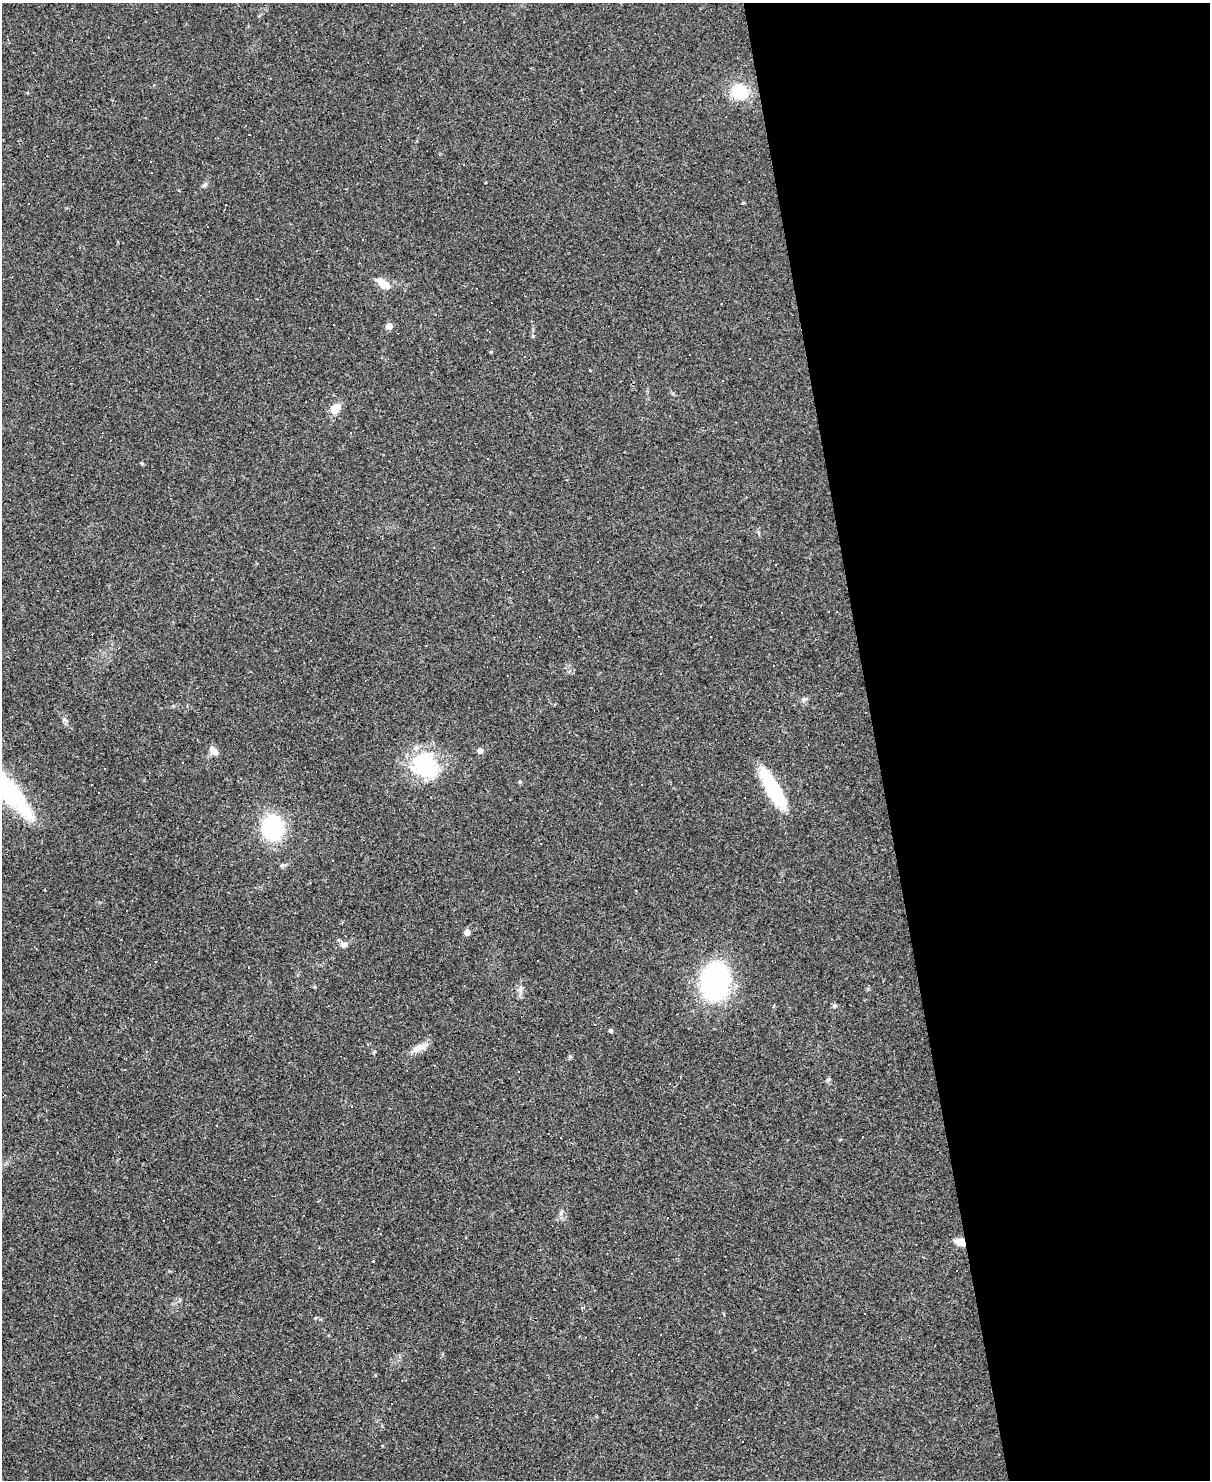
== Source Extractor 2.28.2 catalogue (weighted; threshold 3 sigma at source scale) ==
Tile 8 of 4 x 3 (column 4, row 2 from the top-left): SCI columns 3626-4833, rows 1723-3200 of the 4833 x 4811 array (HDU 1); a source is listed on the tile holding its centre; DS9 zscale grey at full resolution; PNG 1212 x 1482 px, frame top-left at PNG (2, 3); no overlay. Shown black and unused: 28% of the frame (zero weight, under 2 of 3 exposures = <1% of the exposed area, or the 3 px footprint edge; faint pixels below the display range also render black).
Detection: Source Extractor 2.28.2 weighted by HDU 2 'WHT'; one run over the whole footprint, this tile lists its part. Background 0.145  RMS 0.0082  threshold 0.037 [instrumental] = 3 sigma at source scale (4.5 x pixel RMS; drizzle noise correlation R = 1.50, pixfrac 1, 0.05/0.05 arcsec/px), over >= 5 px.
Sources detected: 72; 36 cosmic-ray / hot-pixel residue — not listed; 2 inside a brighter listed object's ellipse — not listed separately; the other 34 listed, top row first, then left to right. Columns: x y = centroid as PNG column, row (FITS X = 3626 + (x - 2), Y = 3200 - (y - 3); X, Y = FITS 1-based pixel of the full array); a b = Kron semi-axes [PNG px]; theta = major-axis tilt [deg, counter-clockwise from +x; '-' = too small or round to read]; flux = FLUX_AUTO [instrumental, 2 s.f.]
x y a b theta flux
739 91 14 13 - 30
249 135 3 2 - 0.57
205 185 8 5 28 1.8
384 285 14 8 -6 9.4
389 326 5 4 - 9.8
491 352 5 3 - 0.67
335 409 13 9 60 11
829 611 2 2 - 0.62
804 699 8 5 2 2
214 751 13 7 -42 5
480 751 4 4 - 5.5
424 763 34 27 -42 61
6 789 67 16 -48 130
773 790 42 12 -59 54
744 797 3 3 - 11
273 828 16 12 -82 120
467 932 4 4 - 8.8
344 945 7 7 - 3.4
155 962 3 2 - 0.54
715 981 43 33 86 100
520 989 8 6 68 2.6
834 1006 6 5 - 1.5
611 1031 4 4 - 2.1
419 1048 22 8 26 7.3
374 1052 6 3 46 0.87
519 1071 3 2 - 0.68
828 1080 6 5 - 1.4
561 1137 3 3 - 3
245 1179 3 2 - 1
561 1213 7 5 47 2
961 1242 8 6 -14 14
373 1261 3 3 - 10
180 1300 6 4 88 1.2
375 1375 4 3 - 0.72
Overlapping masked pixels (flux is a lower limit): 1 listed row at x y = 961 1242
Isophote crosses this tile's border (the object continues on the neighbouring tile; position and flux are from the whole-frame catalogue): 1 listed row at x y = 6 789
Unlisted compact peaks at least as high as the median listed source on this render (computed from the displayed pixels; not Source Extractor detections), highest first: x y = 64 719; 743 203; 142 463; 520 782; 315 1318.